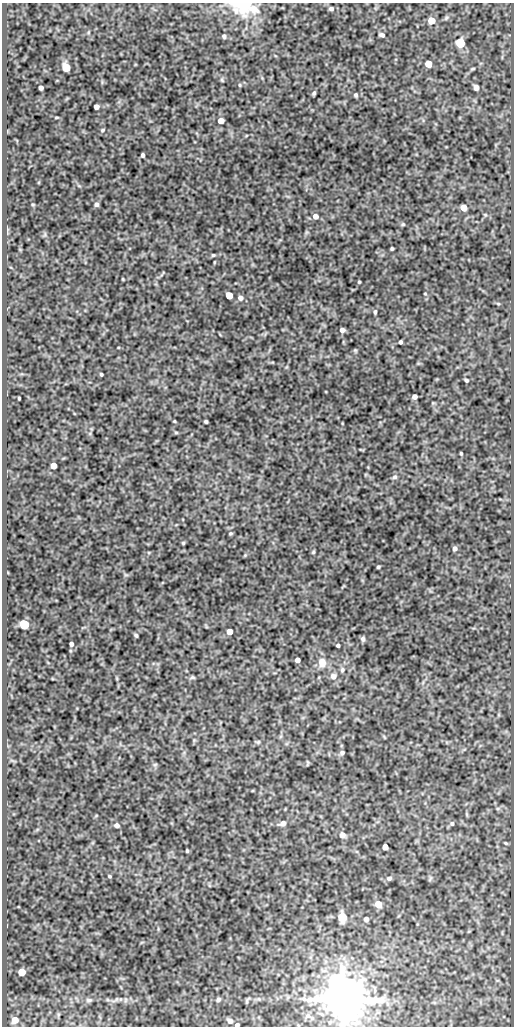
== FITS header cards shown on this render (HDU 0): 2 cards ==
NAXIS1  =                  512
NAXIS2  =                 1024

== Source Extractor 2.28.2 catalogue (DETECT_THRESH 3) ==
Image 512 x 1024 px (HDU 0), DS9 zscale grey, 1 PNG px = 1 image px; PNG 516 x 1028 px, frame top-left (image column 1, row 1024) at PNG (2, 3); no overlay
Background 94.3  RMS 0.52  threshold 1.57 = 3 sigma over >= 5 px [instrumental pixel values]
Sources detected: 85; all 85 listed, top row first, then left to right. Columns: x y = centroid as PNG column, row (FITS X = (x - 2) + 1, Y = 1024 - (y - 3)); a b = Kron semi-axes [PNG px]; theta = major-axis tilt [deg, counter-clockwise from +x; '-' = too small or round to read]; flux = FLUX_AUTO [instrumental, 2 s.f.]
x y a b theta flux
244 8 36 19 -10 1200
331 9 6 5 - 86
431 21 5 5 - 780
382 35 5 4 - 93
224 36 5 5 - 69
460 43 5 5 - 3000
428 64 5 5 - 650
66 67 5 5 - 1600
473 69 7 3 9 37
222 80 6 4 -72 42
240 85 5 3 - 35
476 87 5 4 - 210
41 88 4 4 - 100
314 93 4 3 - 60
356 95 5 4 - 53
96 107 4 4 - 190
57 117 5 3 - 32
221 121 5 4 - 330
103 130 5 4 - 43
143 155 4 3 - 75
96 204 5 5 - 90
463 208 5 5 - 430
315 216 5 5 - 200
403 224 5 4 - 44
392 249 3 3 - 49
213 255 4 4 - 41
123 279 4 3 - 27
359 282 3 3 - 34
425 294 4 2 - 26
229 295 5 5 - 780
240 298 6 5 - 120
498 303 6 4 -20 38
375 312 5 4 - 61
342 330 5 4 - 140
400 342 4 4 - 74
355 350 6 4 -18 36
101 374 3 3 - 44
466 380 4 3 - 66
414 397 4 4 - 160
19 398 3 3 - 37
174 421 5 3 - 33
206 421 3 3 - 52
176 432 6 4 -1 36
461 453 3 2 - 42
53 466 5 5 - 470
395 477 6 5 - 72
231 533 4 3 - 38
183 543 4 4 - 37
455 549 5 4 - 96
313 552 5 4 - 42
378 567 3 3 - 46
24 624 5 5 - 3000
229 632 5 4 - 350
136 635 4 3 - 54
363 639 6 4 89 79
71 644 4 4 - 110
338 645 3 3 - 59
297 660 4 4 - 170
322 662 10 8 -78 310
342 670 6 5 - 61
333 676 7 7 - 150
192 677 7 5 -6 55
258 742 6 4 44 46
342 752 6 5 - 69
155 764 6 4 19 45
283 823 7 6 - 170
452 823 6 5 - 66
117 825 6 5 - 110
342 835 7 7 - 160
506 843 5 3 - 37
385 847 5 4 - 290
187 851 3 3 - 41
109 876 3 3 - 39
389 878 6 5 - 73
378 904 5 5 - 670
342 917 7 6 - 720
366 919 4 4 - 170
22 972 5 5 - 900
218 999 5 4 - 71
342 999 11 11 - 140000
89 1000 8 5 -1 80
247 1001 6 4 72 39
15 1020 5 5 - 480
230 1021 6 5 - 120
237 1025 4 3 - 84
At the frame edge (FLAGS 8, measured only in part): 3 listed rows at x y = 244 8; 342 999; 237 1025